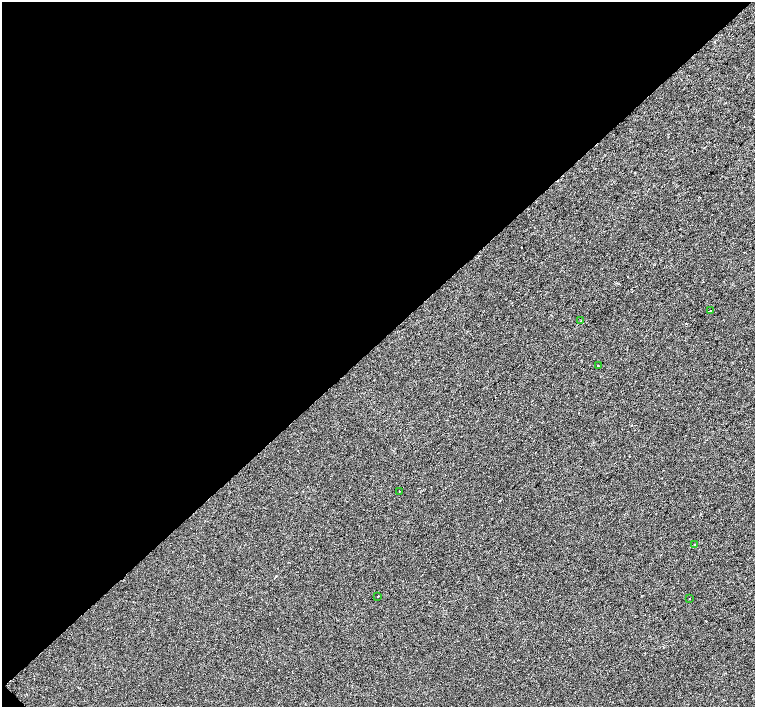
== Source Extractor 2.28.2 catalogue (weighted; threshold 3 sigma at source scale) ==
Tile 5 of 4 x 4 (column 1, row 2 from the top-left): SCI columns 1-1506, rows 2976-4384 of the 6028 x 6015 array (HDU 1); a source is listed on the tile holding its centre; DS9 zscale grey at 2 x 2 block average (1 PNG px = mean of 2 x 2 image px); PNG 757 x 709 px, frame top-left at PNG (2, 2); each listed source drawn as its Kron ellipse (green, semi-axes under 4 px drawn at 4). Shown black and unused: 49% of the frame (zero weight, under 2 of 3 exposures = <1% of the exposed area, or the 3 px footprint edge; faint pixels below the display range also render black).
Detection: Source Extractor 2.28.2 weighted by HDU 2 'WHT'; one run over the whole footprint, this tile lists its part. Background -2.09e-04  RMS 0.0042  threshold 0.0189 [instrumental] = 3 sigma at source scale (4.5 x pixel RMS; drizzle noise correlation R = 1.50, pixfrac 1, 0.0396/0.0396 arcsec/px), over >= 5 px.
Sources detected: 8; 1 cosmic-ray / hot-pixel residue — neither listed nor drawn; the other 7 listed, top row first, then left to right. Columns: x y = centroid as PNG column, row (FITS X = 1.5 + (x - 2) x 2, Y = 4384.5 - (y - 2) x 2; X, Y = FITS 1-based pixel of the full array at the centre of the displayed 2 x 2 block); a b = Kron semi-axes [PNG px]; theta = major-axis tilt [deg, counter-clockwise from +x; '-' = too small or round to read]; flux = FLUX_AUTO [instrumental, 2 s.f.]
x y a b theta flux
710 310 2 2 - 1.9
581 321 2 2 - 1.9
598 365 2 2 - 0.63
399 491 2 2 - 0.51
695 544 2 2 - 0.64
378 596 2 2 - 2.5
690 599 2 2 - 0.72